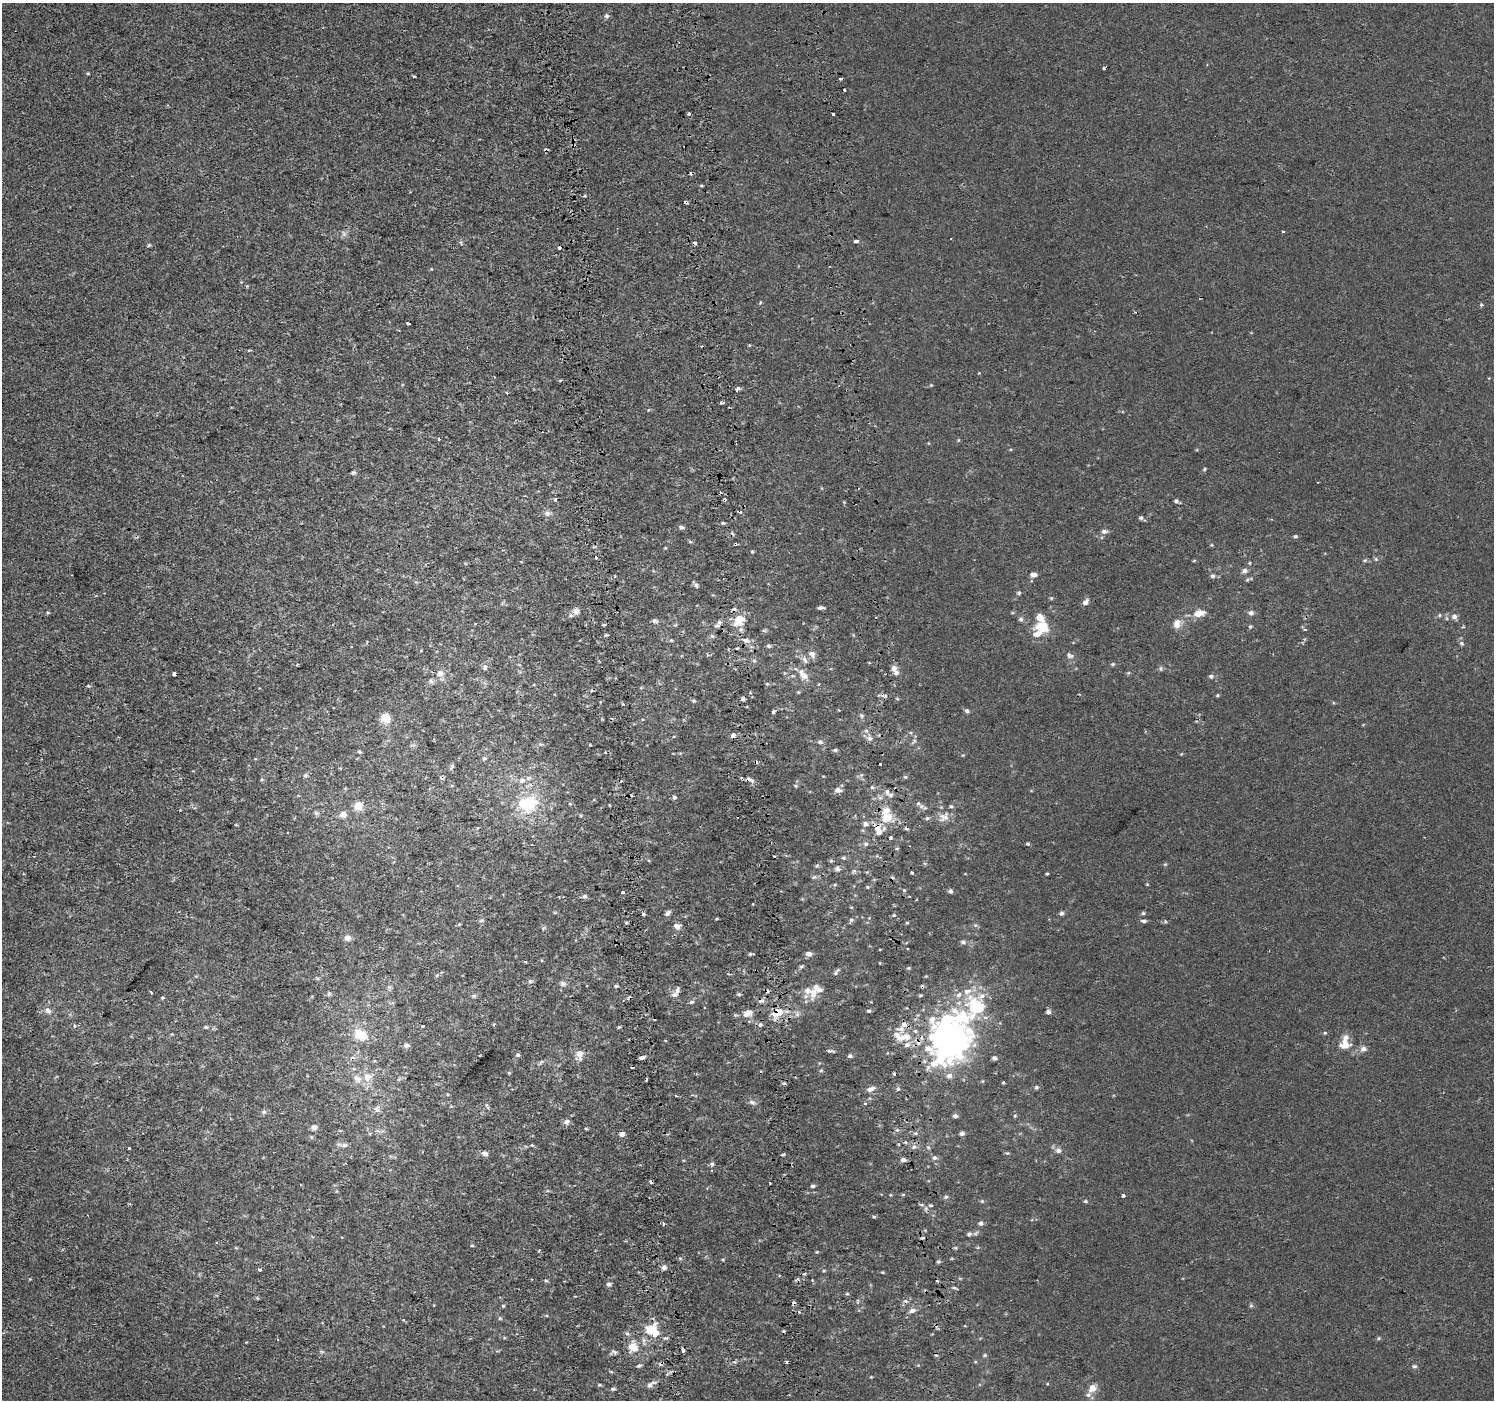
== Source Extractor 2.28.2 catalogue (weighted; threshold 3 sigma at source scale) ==
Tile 5 of 3 x 3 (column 2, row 2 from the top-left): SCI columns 1629-3120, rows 1568-2965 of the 4747 x 4489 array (HDU 1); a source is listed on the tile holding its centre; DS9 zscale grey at full resolution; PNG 1496 x 1402 px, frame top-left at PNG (2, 3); no overlay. Shown black and unused: <1% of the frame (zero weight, under 2 of 3 exposures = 11% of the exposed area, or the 3 px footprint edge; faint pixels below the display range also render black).
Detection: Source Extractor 2.28.2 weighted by HDU 2 'WHT'; one run over the whole footprint, this tile lists its part. Background -6.29e-04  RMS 0.0032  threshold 0.0144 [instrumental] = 3 sigma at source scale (4.5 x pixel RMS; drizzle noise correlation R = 1.50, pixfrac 1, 0.0396/0.0396 arcsec/px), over >= 5 px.
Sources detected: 319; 1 too faint to see at this stretch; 3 inside a brighter object's white glare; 43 cosmic-ray / hot-pixel residue — not listed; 21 inside a brighter listed object's ellipse — not listed separately; the other 251 listed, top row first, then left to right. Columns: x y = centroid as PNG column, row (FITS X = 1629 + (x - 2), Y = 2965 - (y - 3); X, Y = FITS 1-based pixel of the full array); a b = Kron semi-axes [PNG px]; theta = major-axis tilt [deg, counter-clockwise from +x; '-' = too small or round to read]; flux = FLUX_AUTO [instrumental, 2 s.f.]
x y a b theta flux
607 16 7 5 20 0.64
414 76 3 2 - 0.49
689 114 4 3 - 0.56
833 114 3 3 - 1.5
701 185 3 3 - 0.68
585 196 3 3 - 0.73
1283 231 3 2 - 0.41
951 238 3 2 - 0.37
856 241 4 3 - 1.1
149 245 4 4 - 0.41
559 248 3 3 - 3.6
760 302 4 3 - 0.45
1481 305 5 4 - 0.46
408 323 3 3 - 0.84
979 373 3 3 - 0.28
1489 378 3 3 - 0.29
931 385 4 4 - 0.26
737 389 4 3 - 2.3
722 403 5 3 - 0.6
439 439 3 3 - 1.2
1204 469 5 4 - 0.36
353 473 7 4 6 0.49
555 499 5 4 - 0.58
1176 501 5 5 - 0.66
547 513 9 8 - 1.2
1141 518 6 5 - 0.62
723 523 5 4 - 0.51
681 527 6 5 - 0.72
1104 531 8 6 -3 1
1295 536 5 4 - 0.49
690 541 5 3 - 0.38
665 548 5 3 - 0.27
752 551 5 3 - 0.32
595 557 3 3 - 1.9
1245 571 7 6 - 0.92
1033 574 8 5 -1 1.3
1212 576 6 5 - 0.71
696 585 7 6 - 0.81
1019 593 5 5 - 0.51
1085 602 9 5 45 1.2
820 608 6 3 4 0.86
576 611 9 8 - 1.5
48 612 5 3 - 0.31
1199 613 15 9 13 3.1
1251 613 8 7 - 0.86
1439 615 6 4 -90 0.34
1454 617 8 7 - 1.1
1021 619 6 5 - 0.68
739 620 11 9 43 5.8
655 621 7 5 -11 0.78
604 624 5 3 - 0.3
1177 624 10 7 78 2.6
717 625 9 6 15 1
1042 627 20 15 -2 6.5
1250 627 5 4 - 0.37
712 636 6 5 - 0.57
671 640 5 3 - 0.31
745 640 5 4 - 1.7
1461 643 7 5 -2 0.56
769 646 6 5 - 0.57
812 654 10 8 -45 1.5
1070 655 10 7 -32 1.1
805 660 10 6 -62 1.1
1113 664 5 5 - 0.43
485 667 9 6 -83 0.84
894 668 5 5 - 2
1160 669 7 4 -90 0.49
440 673 11 10 - 2.2
784 673 5 3 - 0.31
174 674 4 4 - 0.94
803 675 17 9 -45 2.9
1211 676 6 5 - 0.78
431 681 7 5 -46 0.68
88 686 5 3 - 0.34
1217 695 5 4 - 0.34
743 699 5 4 - 0.72
694 701 5 4 - 0.45
967 711 6 5 - 0.68
773 712 5 4 - 0.57
861 716 6 5 - 0.59
385 718 11 10 - 3.6
733 736 3 3 - 8.3
870 738 7 6 - 1.1
820 742 7 5 -9 0.67
835 750 6 4 0 0.51
359 752 5 4 - 0.48
484 758 6 4 7 0.44
880 763 3 3 - 3
452 766 7 5 53 0.6
305 775 6 5 - 0.57
905 777 4 4 - 0.39
749 779 12 4 -20 1.1
522 780 8 7 - 1.3
838 790 8 6 -6 1.3
887 791 6 5 - 0.75
674 797 6 5 - 0.54
918 803 6 5 - 0.61
528 804 23 19 8 15
570 804 5 3 - 0.32
358 806 11 10 - 3.1
316 813 7 5 -21 0.66
343 814 10 8 24 1.8
946 817 18 10 49 2.4
886 818 15 13 59 6.9
927 818 6 5 - 0.55
866 824 6 6 - 0.99
879 832 6 5 - 1.7
890 838 4 3 - 1.2
866 844 7 5 0 0.69
1028 844 5 4 - 0.38
843 858 6 4 -2 0.52
817 865 6 4 2 0.43
837 869 6 5 - 1.1
911 872 3 3 - 1.5
1047 874 3 3 - 0.31
1147 884 4 4 - 0.25
867 887 4 4 - 0.35
904 890 3 3 - 1.3
950 891 5 4 - 0.69
622 892 3 3 - 3.9
584 896 6 6 - 0.71
909 896 3 2 - 0.31
917 899 3 2 - 0.25
667 913 8 4 38 0.99
1061 913 5 5 - 0.73
1143 913 5 5 - 0.43
643 914 4 3 - 1.7
894 915 4 3 - 0.34
717 918 4 3 - 0.27
481 920 6 4 2 0.5
851 920 6 5 - 0.56
1144 921 8 4 -9 0.65
626 923 4 3 - 0.39
677 926 8 6 -4 1.7
347 938 9 8 - 1.3
963 942 6 5 - 0.76
908 949 3 3 - 0.91
809 954 6 5 - 1.4
525 961 3 2 - 0.54
801 966 7 4 18 0.47
835 973 7 5 76 0.64
437 975 6 4 18 0.42
530 981 7 6 - 0.66
563 984 9 6 -31 0.92
616 986 5 4 - 0.41
151 992 3 2 - 0.52
329 994 6 5 - 0.47
739 994 5 4 - 0.46
813 994 19 9 72 3.5
674 995 8 6 6 1.3
474 996 6 5 - 0.55
162 998 5 3 - 0.31
691 1002 6 5 - 0.62
976 1007 57 27 35 27
48 1011 11 7 -39 1.4
869 1011 5 3 - 0.49
778 1012 14 8 14 5
1048 1012 6 5 - 0.99
748 1013 13 8 25 2.4
494 1024 4 3 - 0.33
760 1025 6 5 - 0.73
904 1025 9 7 -15 1.8
74 1026 5 4 - 0.55
206 1027 5 4 - 0.48
619 1027 5 3 - 0.32
1325 1033 4 3 - 0.31
360 1035 18 13 -29 5.5
898 1036 18 9 -42 3.7
1345 1044 16 12 86 4.2
406 1045 9 6 0 0.82
951 1045 30 18 -59 110
1363 1049 9 7 -5 1.3
829 1051 7 5 -4 0.63
518 1055 5 5 - 0.56
580 1055 15 9 -85 2
850 1056 6 5 - 0.65
642 1057 5 3 - 2.8
994 1058 5 5 - 0.8
821 1071 6 4 1 0.34
509 1073 5 3 - 0.32
949 1076 7 6 - 1.6
367 1077 12 12 - 3.2
784 1084 4 4 - 0.86
1036 1087 6 5 - 0.51
871 1089 12 6 20 1.4
898 1089 5 4 - 0.48
752 1102 10 6 -22 0.99
865 1103 4 3 - 0.38
377 1109 10 8 -76 1.3
264 1112 6 4 1 0.57
955 1116 5 5 - 0.9
1015 1116 4 4 - 0.32
567 1122 8 7 - 1
314 1127 8 7 - 1.1
586 1129 5 3 - 0.31
897 1130 5 4 - 0.49
915 1133 5 3 - 0.47
962 1133 4 4 - 1
621 1134 5 4 - 1.9
905 1142 5 4 - 0.43
344 1145 12 5 3 1.1
532 1145 4 4 - 0.29
914 1147 6 4 18 0.65
129 1148 3 3 - 0.63
1058 1150 6 6 - 1.2
485 1153 7 6 - 1.2
934 1157 6 5 - 0.73
903 1160 5 4 - 1.4
712 1164 6 5 - 0.61
770 1183 3 2 - 0.28
813 1186 5 4 - 0.62
1123 1195 4 3 - 0.84
946 1197 6 5 - 0.59
982 1201 5 5 - 0.38
1085 1201 5 4 - 0.43
931 1205 3 3 - 0.99
874 1217 5 4 - 0.35
981 1223 5 5 - 0.89
969 1234 6 5 - 0.8
472 1245 5 3 - 0.31
955 1248 5 4 - 0.37
817 1252 4 4 - 0.28
938 1262 5 3 - 0.48
664 1268 7 6 - 1.2
259 1269 3 3 - 1.2
882 1272 4 3 - 0.25
805 1274 4 3 - 0.83
546 1281 5 3 - 0.36
609 1284 5 5 - 0.94
954 1288 6 4 -1 0.47
847 1294 5 3 - 0.35
906 1301 6 5 - 0.67
503 1306 4 4 - 0.33
1251 1306 6 4 0 0.43
912 1310 8 6 23 1.2
799 1312 3 3 - 0.46
649 1329 19 12 41 6
627 1334 6 5 - 0.63
1379 1338 5 4 - 0.39
633 1347 13 11 -61 4.7
683 1350 4 3 - 3.4
322 1352 6 4 -19 0.42
614 1352 9 5 -31 0.7
985 1355 5 4 - 0.4
786 1362 3 3 - 0.62
639 1366 7 4 12 0.5
1414 1366 6 5 - 0.55
611 1371 5 3 - 0.33
649 1385 8 6 69 1
1092 1388 9 8 - 2.5
613 1389 6 4 8 0.58
Overlapping masked pixels (flux is a lower limit): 5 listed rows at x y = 559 248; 717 625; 749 779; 778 1012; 951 1045